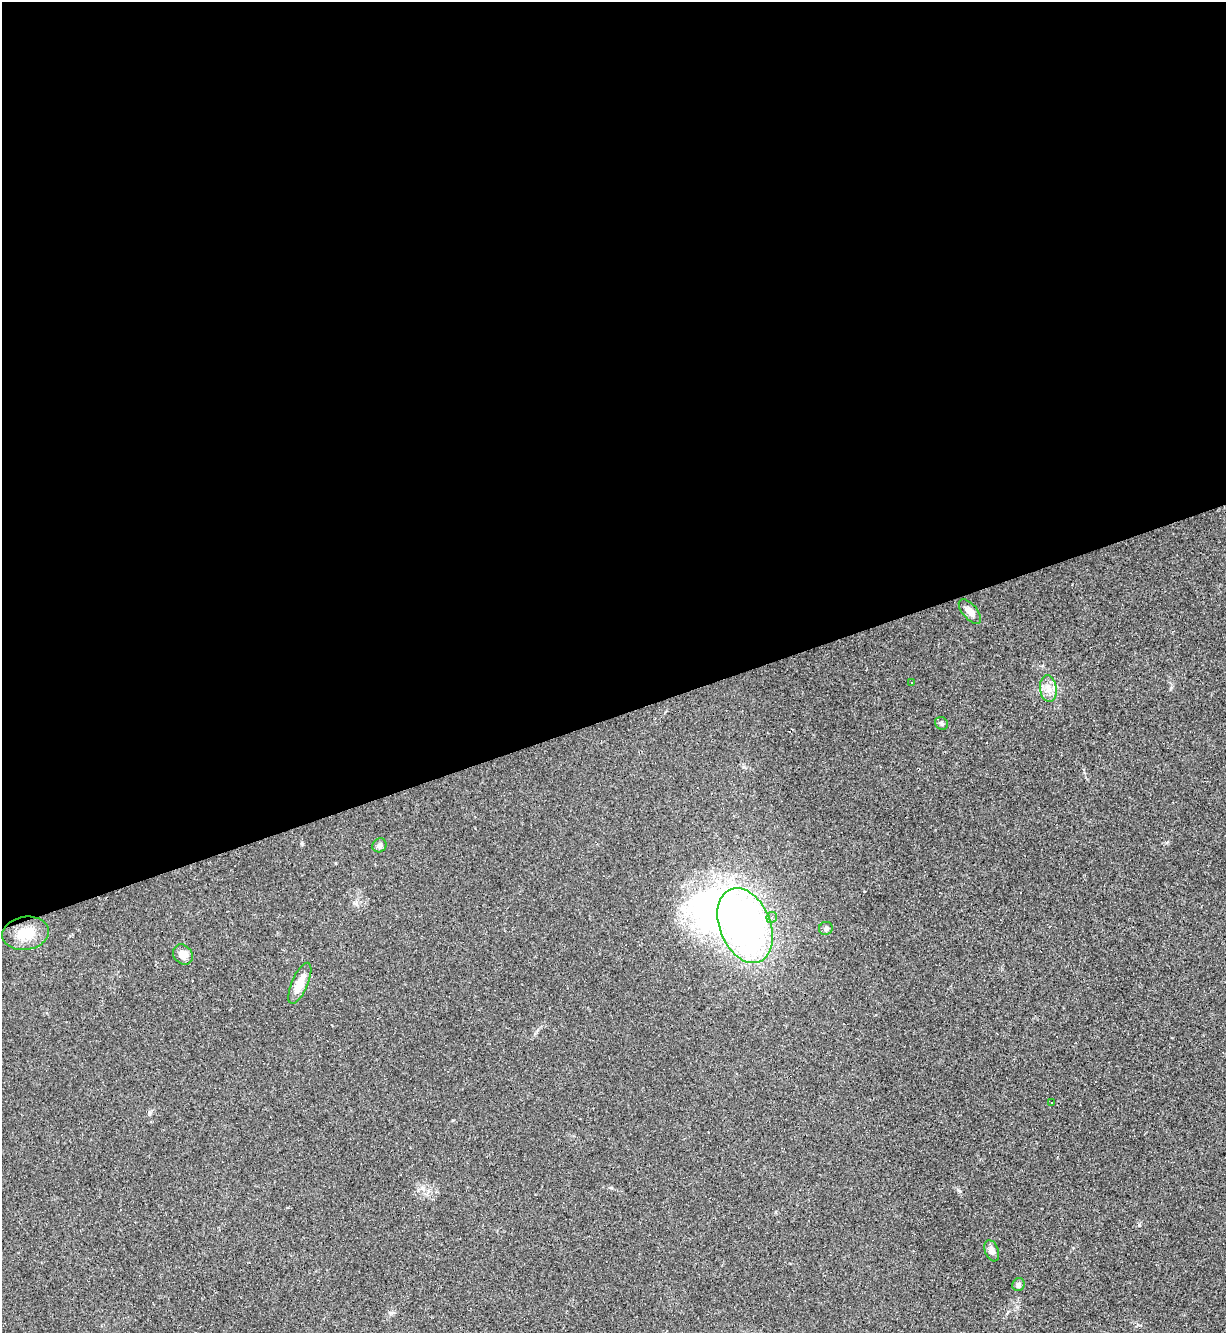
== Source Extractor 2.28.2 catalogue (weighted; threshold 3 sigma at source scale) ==
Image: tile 2 of 4 x 4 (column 2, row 1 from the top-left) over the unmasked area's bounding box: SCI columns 1370-2593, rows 3993-5323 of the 5310 x 5323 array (HDU 1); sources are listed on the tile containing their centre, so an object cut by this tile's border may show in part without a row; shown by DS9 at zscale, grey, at full resolution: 1 PNG px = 1 image px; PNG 1228 x 1335 px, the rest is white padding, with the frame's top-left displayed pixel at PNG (2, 2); every listed detection drawn as its Kron ellipse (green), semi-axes under 4 PNG px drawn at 4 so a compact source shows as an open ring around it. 54% of this frame is shown black and not used: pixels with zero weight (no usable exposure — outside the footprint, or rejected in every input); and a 3 px margin inside the footprint's outer edge (the drizzle kernel's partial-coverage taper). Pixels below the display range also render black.
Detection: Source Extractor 2.28.2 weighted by HDU 2 'WHT'; one run over the whole footprint, this tile lists its part. Background 0.0585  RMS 0.0068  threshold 0.0307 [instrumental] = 3 sigma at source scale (4.5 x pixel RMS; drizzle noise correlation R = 1.50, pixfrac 1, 0.05/0.05 arcsec/px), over >= 5 px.
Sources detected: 18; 1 inside a brighter object's white glare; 3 cosmic-ray / hot-pixel residue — neither listed nor drawn; the other 14 listed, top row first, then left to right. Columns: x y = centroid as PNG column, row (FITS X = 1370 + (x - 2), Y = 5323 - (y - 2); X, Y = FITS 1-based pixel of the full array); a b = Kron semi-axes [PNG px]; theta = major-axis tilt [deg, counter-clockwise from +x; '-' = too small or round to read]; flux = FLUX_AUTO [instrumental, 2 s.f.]
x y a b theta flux
970 611 15 7 -50 4.9
912 683 3 2 - 0.47
1048 689 13 8 -83 5.6
941 723 7 6 - 1.6
379 845 7 6 - 2
772 917 5 5 - 1.9
745 925 39 25 -68 300
826 928 7 6 - 1.8
26 933 23 16 9 15
183 955 11 9 -44 5.8
300 983 22 8 66 10
1052 1102 3 3 - 3.6
992 1251 11 6 -68 3.6
1018 1285 6 6 - 2
Unlisted compact peaks at least as high as the median listed source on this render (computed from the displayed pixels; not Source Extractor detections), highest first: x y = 960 1191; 302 844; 611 1188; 149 1113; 453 1120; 391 1313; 743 767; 1166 843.